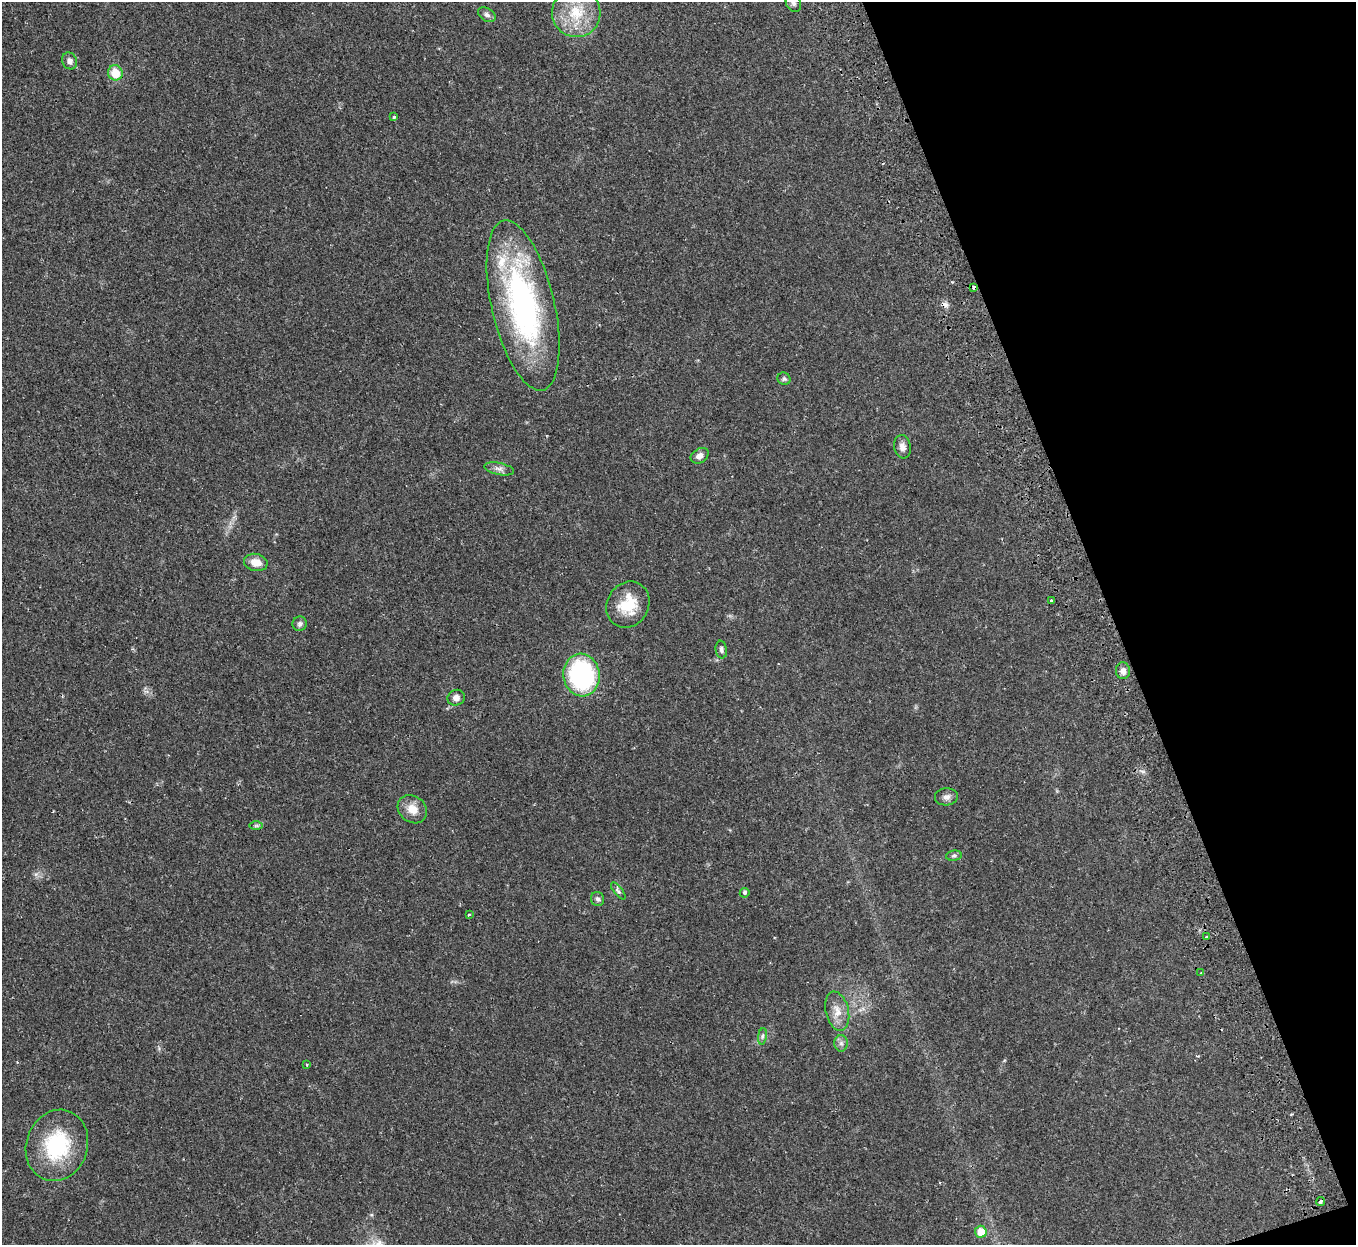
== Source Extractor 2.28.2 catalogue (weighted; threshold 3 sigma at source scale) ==
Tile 12 of 4 x 4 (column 4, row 3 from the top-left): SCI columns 4117-5470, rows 1422-2664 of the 5528 x 5451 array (HDU 1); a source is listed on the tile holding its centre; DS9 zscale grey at full resolution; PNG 1358 x 1247 px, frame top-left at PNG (2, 2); each listed source drawn as its Kron ellipse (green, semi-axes under 4 px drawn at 4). Shown black and unused: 18% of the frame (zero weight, under 2 of 3 exposures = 3% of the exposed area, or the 3 px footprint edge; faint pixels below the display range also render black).
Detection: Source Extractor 2.28.2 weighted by HDU 2 'WHT'; one run over the whole footprint, this tile lists its part. Background 0.0237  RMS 0.0042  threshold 0.0188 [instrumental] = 3 sigma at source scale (4.5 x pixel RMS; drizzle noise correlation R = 1.50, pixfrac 1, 0.05/0.05 arcsec/px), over >= 5 px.
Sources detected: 39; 1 cosmic-ray / hot-pixel residue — neither listed nor drawn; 1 inside a brighter listed object's ellipse — not listed separately; the other 37 listed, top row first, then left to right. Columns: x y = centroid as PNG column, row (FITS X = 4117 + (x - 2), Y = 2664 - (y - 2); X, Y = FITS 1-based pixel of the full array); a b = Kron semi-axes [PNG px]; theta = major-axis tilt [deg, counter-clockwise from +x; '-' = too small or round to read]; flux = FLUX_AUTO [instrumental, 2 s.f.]
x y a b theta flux
793 3 9 7 -58 1.5
576 13 24 24 - 16
487 15 9 6 -32 1.3
70 61 9 7 -62 1.8
115 73 7 7 - 7.7
394 117 3 3 - 1.1
974 287 4 3 - 2
523 305 87 31 -77 100
784 379 6 6 - 0.82
902 447 12 8 -80 2.2
700 456 10 7 33 2.2
499 469 15 6 -12 1.8
256 562 12 8 -11 4.1
1052 600 3 2 - 0.57
628 605 24 20 59 12
300 624 7 7 - 1.2
721 650 9 5 -81 1.2
1123 671 8 7 - 2.3
582 675 21 18 -80 54
456 698 9 7 24 2.2
946 797 11 8 5 1.8
412 809 16 13 -37 5
256 826 7 4 0 0.67
954 856 8 5 7 0.79
618 891 10 4 -51 0.91
745 893 5 4 - 1
597 899 7 6 - 1
469 914 4 2 - 0.4
1207 937 3 3 - 0.83
1201 973 3 3 - 0.38
837 1011 20 11 -77 4.8
762 1036 8 4 81 0.89
841 1043 8 6 -90 1.4
307 1065 4 3 - 0.48
57 1145 36 30 71 30
1321 1201 4 3 - 2.4
981 1232 6 6 - 6.8
Overlapping masked pixels (flux is a lower limit): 2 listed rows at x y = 974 287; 1321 1201
Isophote crosses this tile's border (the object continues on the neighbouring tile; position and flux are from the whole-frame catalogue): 1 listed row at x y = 793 3